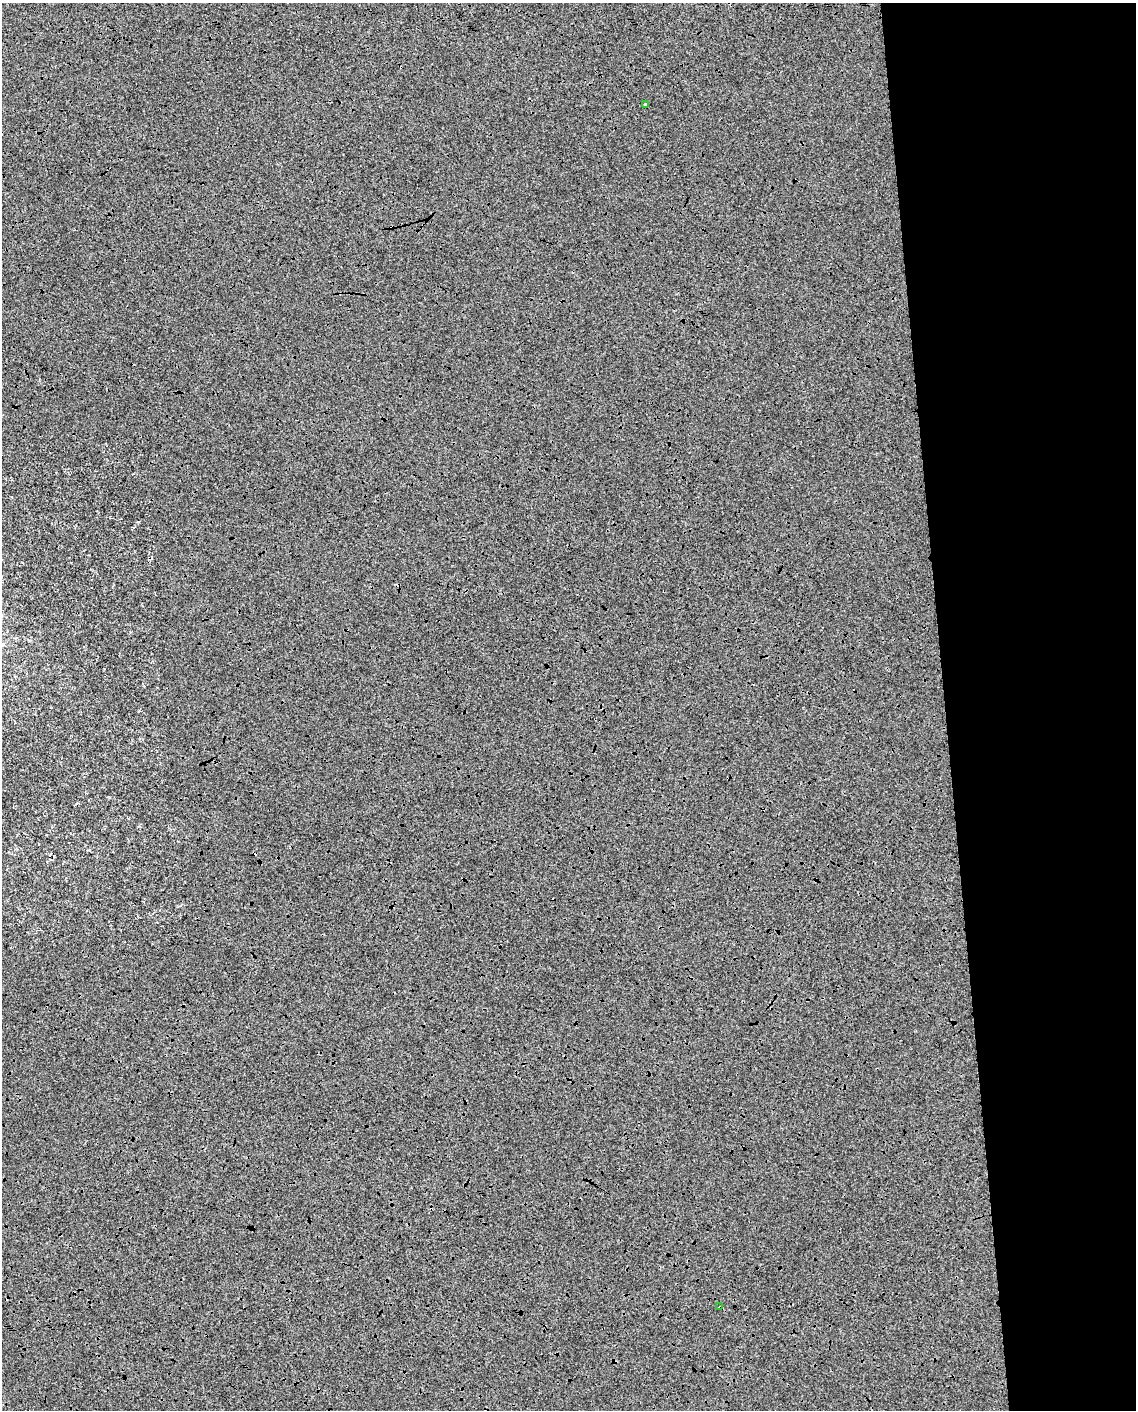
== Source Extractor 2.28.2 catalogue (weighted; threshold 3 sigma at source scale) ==
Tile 8 of 4 x 3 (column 4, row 2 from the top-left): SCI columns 3401-4534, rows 1459-2866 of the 4534 x 4283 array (HDU 1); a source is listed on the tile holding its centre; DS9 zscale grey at full resolution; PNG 1138 x 1412 px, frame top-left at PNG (2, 3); each listed source drawn as its Kron ellipse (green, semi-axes under 4 px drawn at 4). Shown black and unused: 18% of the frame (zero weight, under 3 of 4 exposures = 2% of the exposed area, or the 3 px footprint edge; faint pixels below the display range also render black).
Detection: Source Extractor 2.28.2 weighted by HDU 2 'WHT'; one run over the whole footprint, this tile lists its part. Background 2.35e-04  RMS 0.0066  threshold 0.0297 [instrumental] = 3 sigma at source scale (4.5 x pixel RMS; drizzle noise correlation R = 1.50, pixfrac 1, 0.0396/0.0396 arcsec/px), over >= 5 px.
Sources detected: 3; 1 cosmic-ray / hot-pixel residue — neither listed nor drawn; the other 2 listed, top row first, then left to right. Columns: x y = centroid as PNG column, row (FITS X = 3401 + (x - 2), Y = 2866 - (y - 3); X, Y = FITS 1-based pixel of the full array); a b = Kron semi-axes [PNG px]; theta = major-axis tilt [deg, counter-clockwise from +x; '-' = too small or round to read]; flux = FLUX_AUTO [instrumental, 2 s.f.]
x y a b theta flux
645 105 3 3 - 1.8
720 1307 3 3 - 2.1
Overlapping masked pixels (flux is a lower limit): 1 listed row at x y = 720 1307